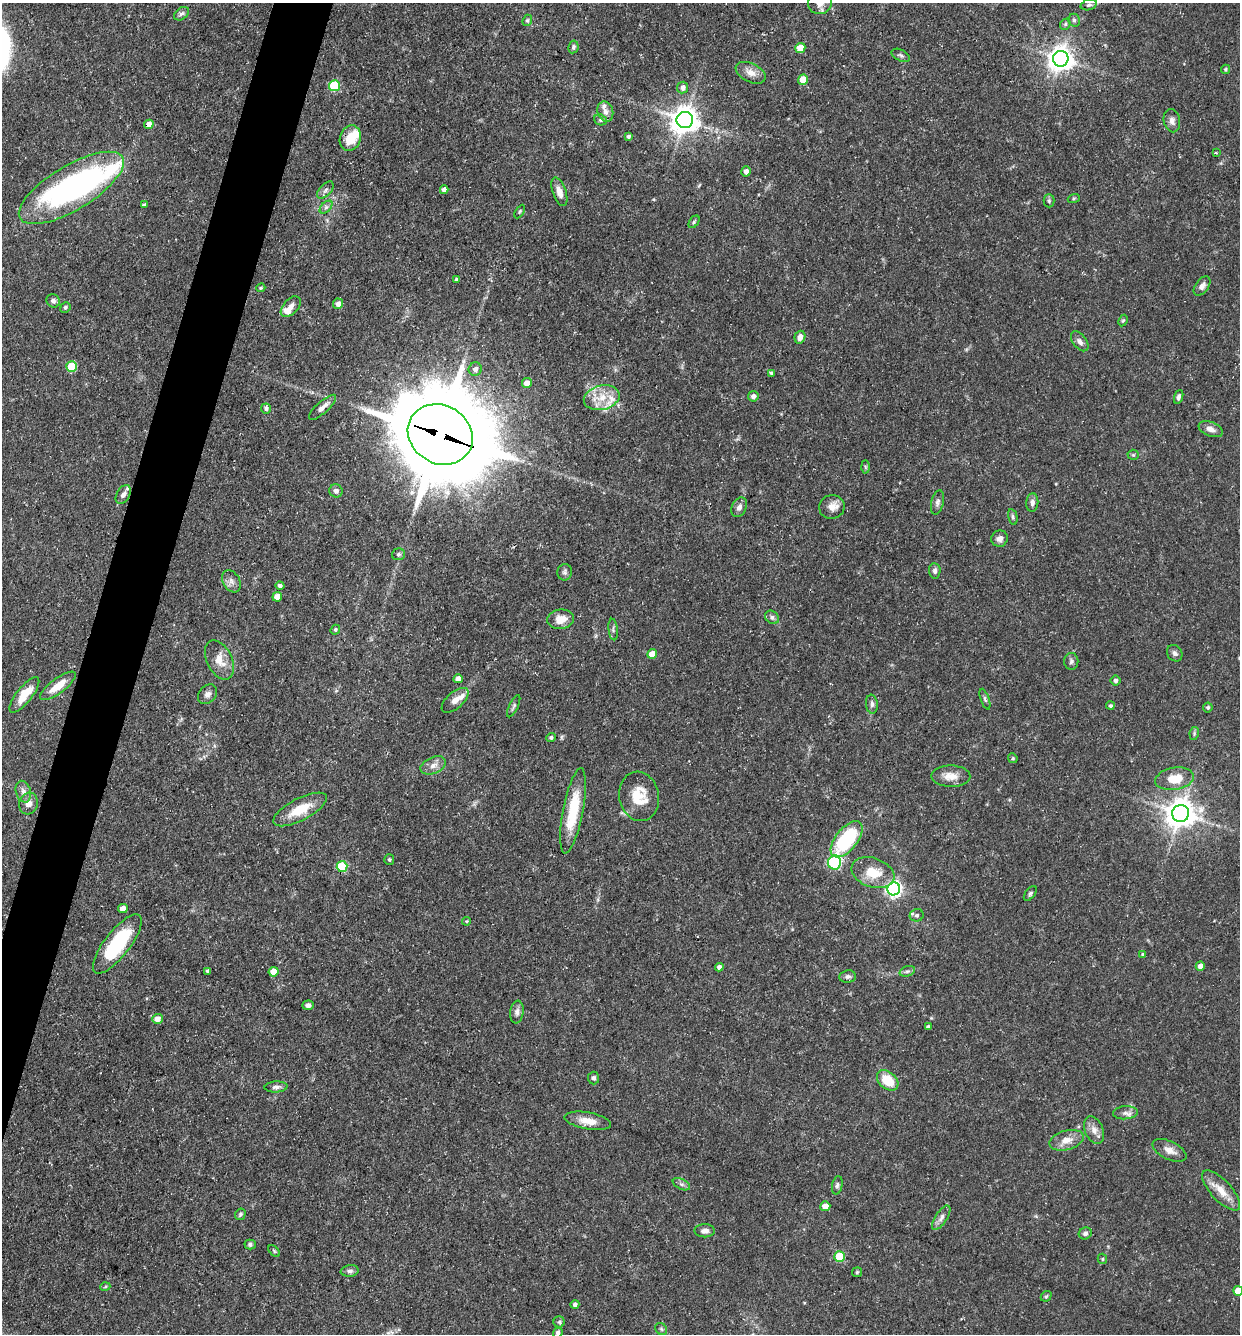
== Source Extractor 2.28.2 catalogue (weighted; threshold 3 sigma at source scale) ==
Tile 7 of 4 x 4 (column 3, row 2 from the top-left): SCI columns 2736-3973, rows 2663-3994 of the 5340 x 5325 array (HDU 1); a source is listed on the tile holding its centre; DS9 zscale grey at full resolution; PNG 1242 x 1336 px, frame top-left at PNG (2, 3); each listed source drawn as its Kron ellipse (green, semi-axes under 4 px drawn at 4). Shown black and unused: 4% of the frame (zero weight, under 3 of 5 exposures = <1% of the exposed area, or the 3 px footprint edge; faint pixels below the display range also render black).
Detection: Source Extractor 2.28.2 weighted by HDU 2 'WHT'; one run over the whole footprint, this tile lists its part. Background 0.0954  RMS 0.0044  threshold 0.0199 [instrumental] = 3 sigma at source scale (4.5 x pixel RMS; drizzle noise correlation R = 1.50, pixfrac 1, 0.05/0.05 arcsec/px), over >= 5 px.
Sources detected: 161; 2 inside a brighter object's white glare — neither listed nor drawn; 6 inside a brighter listed object's ellipse — not listed separately; the other 153 listed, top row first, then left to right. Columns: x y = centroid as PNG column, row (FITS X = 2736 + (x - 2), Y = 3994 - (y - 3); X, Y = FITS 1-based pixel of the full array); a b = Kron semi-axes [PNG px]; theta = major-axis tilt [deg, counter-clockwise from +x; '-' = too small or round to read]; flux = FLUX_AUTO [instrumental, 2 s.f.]
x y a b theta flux
820 3 12 11 - 5.2
1089 5 8 5 16 1.1
181 14 8 5 37 1.3
527 20 6 4 68 0.66
1074 20 6 6 - 1
1065 24 6 5 - 0.78
573 47 6 5 - 1
800 48 5 5 - 10
901 55 10 5 -27 1.1
1061 59 8 7 - 470
1226 69 5 4 - 0.68
751 73 16 9 -26 3.9
803 80 5 5 - 8.5
334 86 5 5 - 34
683 87 6 5 - 1.8
605 112 10 8 -75 2.4
600 120 7 5 -20 0.86
685 120 8 8 - 590
1172 121 12 8 -77 2.4
149 124 5 4 - 5
628 136 4 3 - 1
350 138 13 10 73 9.4
1216 153 3 2 - 0.56
746 171 5 5 - 1.9
71 188 60 22 31 120
325 190 10 6 47 1.5
444 190 4 4 - 2.4
559 192 15 6 -71 3.7
1074 198 6 4 19 0.53
1049 201 6 5 - 0.81
144 205 4 3 - 0.96
326 207 8 4 45 1.1
520 211 7 4 59 0.67
694 222 7 4 55 0.71
456 280 4 4 - 1.5
1202 286 11 6 53 2.1
261 288 5 3 - 0.55
53 301 7 6 - 1.4
338 304 5 5 - 2.3
65 307 5 5 - 1
291 307 12 7 47 2.8
1123 320 6 4 61 0.6
800 337 6 5 - 2.7
1080 341 11 6 -52 2
72 367 5 5 - 18
475 369 7 6 - 2.1
771 373 4 4 - 0.86
527 383 5 4 - 3.9
753 396 5 5 - 1.9
1179 397 7 4 71 1.1
602 398 18 12 13 8.5
322 407 17 6 42 2.9
266 408 5 5 - 1.3
1211 429 13 7 -21 2.7
440 434 34 29 -32 7200
1133 455 5 5 - 0.65
865 467 6 4 -88 0.54
336 491 7 6 - 1.6
123 495 10 6 60 2
937 502 12 6 76 1.6
1032 502 9 6 84 1.6
739 507 10 7 62 2.1
832 507 13 12 - 3.7
1013 517 8 4 -77 0.91
999 539 8 8 - 2.5
398 554 6 6 - 1
935 571 8 5 -85 1.2
565 572 8 7 - 1.2
231 581 12 8 -59 2.4
280 585 4 4 - 1.1
277 597 5 4 - 5.6
772 617 7 6 - 1.2
561 619 13 10 6 5.9
613 629 11 4 -84 1.1
335 630 5 4 - 0.81
1175 653 9 7 -55 1.5
652 654 5 4 - 5.6
219 660 21 12 -64 6.8
1071 661 8 7 - 1.2
458 679 4 4 - 2.8
1116 680 5 5 - 1.2
58 686 21 7 37 7.7
207 694 11 8 49 2
24 695 21 7 51 9.9
985 699 11 4 -71 0.93
455 700 16 8 41 3.7
872 704 9 6 -85 1.4
514 706 12 4 64 1
1110 706 4 4 - 0.78
1208 707 5 5 - 0.87
1194 734 6 4 81 0.69
551 737 5 4 - 0.85
1013 758 5 4 - 0.65
433 765 13 8 24 3.2
951 776 19 10 -1 5.2
1174 779 19 11 9 11
23 792 11 7 -73 2.3
639 796 25 20 -79 12
29 804 11 9 73 3.1
300 809 29 11 27 12
573 811 43 10 79 19
1181 813 8 8 - 670
847 839 21 11 51 37
389 859 5 5 - 0.7
834 862 7 6 - 54
342 866 5 5 - 25
873 873 22 14 -19 11
894 889 6 6 - 150
1030 893 9 4 53 0.95
123 909 5 4 - 3.9
917 915 7 6 - 1.1
467 921 4 3 - 0.46
117 944 36 12 52 31
1143 955 4 4 - 0.96
1200 966 5 4 - 2.8
719 967 4 4 - 1.6
208 971 4 3 - 0.97
907 971 8 5 18 1.1
274 972 5 5 - 5.5
848 976 8 6 7 1.3
308 1005 5 4 - 1.4
517 1012 11 6 83 2
157 1019 5 5 - 3.4
928 1027 4 3 - 0.94
593 1078 6 5 - 1
888 1080 12 8 -41 12
276 1087 11 5 4 1.6
1125 1113 12 6 3 2.1
588 1121 23 8 -10 5.7
1094 1130 14 9 -67 3.3
1066 1140 18 9 15 5.1
1169 1150 18 9 -26 4
681 1184 9 5 -26 1.3
837 1185 9 5 78 1
1221 1190 26 10 -47 7.1
825 1206 5 5 - 4.6
240 1214 6 5 - 0.88
941 1218 14 6 57 2.2
705 1231 10 6 -1 2
1085 1233 6 6 - 1.3
250 1244 5 5 - 0.99
274 1251 7 4 -46 0.61
840 1257 5 5 - 18
1102 1259 5 4 - 0.58
350 1271 9 5 7 1.4
857 1272 5 4 - 0.61
105 1287 5 3 - 0.5
1238 1291 5 5 - 10
1046 1296 6 4 42 0.66
575 1304 4 4 - 1.4
559 1322 5 5 - 0.87
661 1329 7 5 -46 0.84
558 1333 5 4 - 0.93
Overlapping masked pixels (flux is a lower limit): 2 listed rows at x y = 149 124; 440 434
Isophote crosses this tile's border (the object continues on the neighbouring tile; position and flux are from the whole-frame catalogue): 2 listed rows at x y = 820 3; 1238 1291